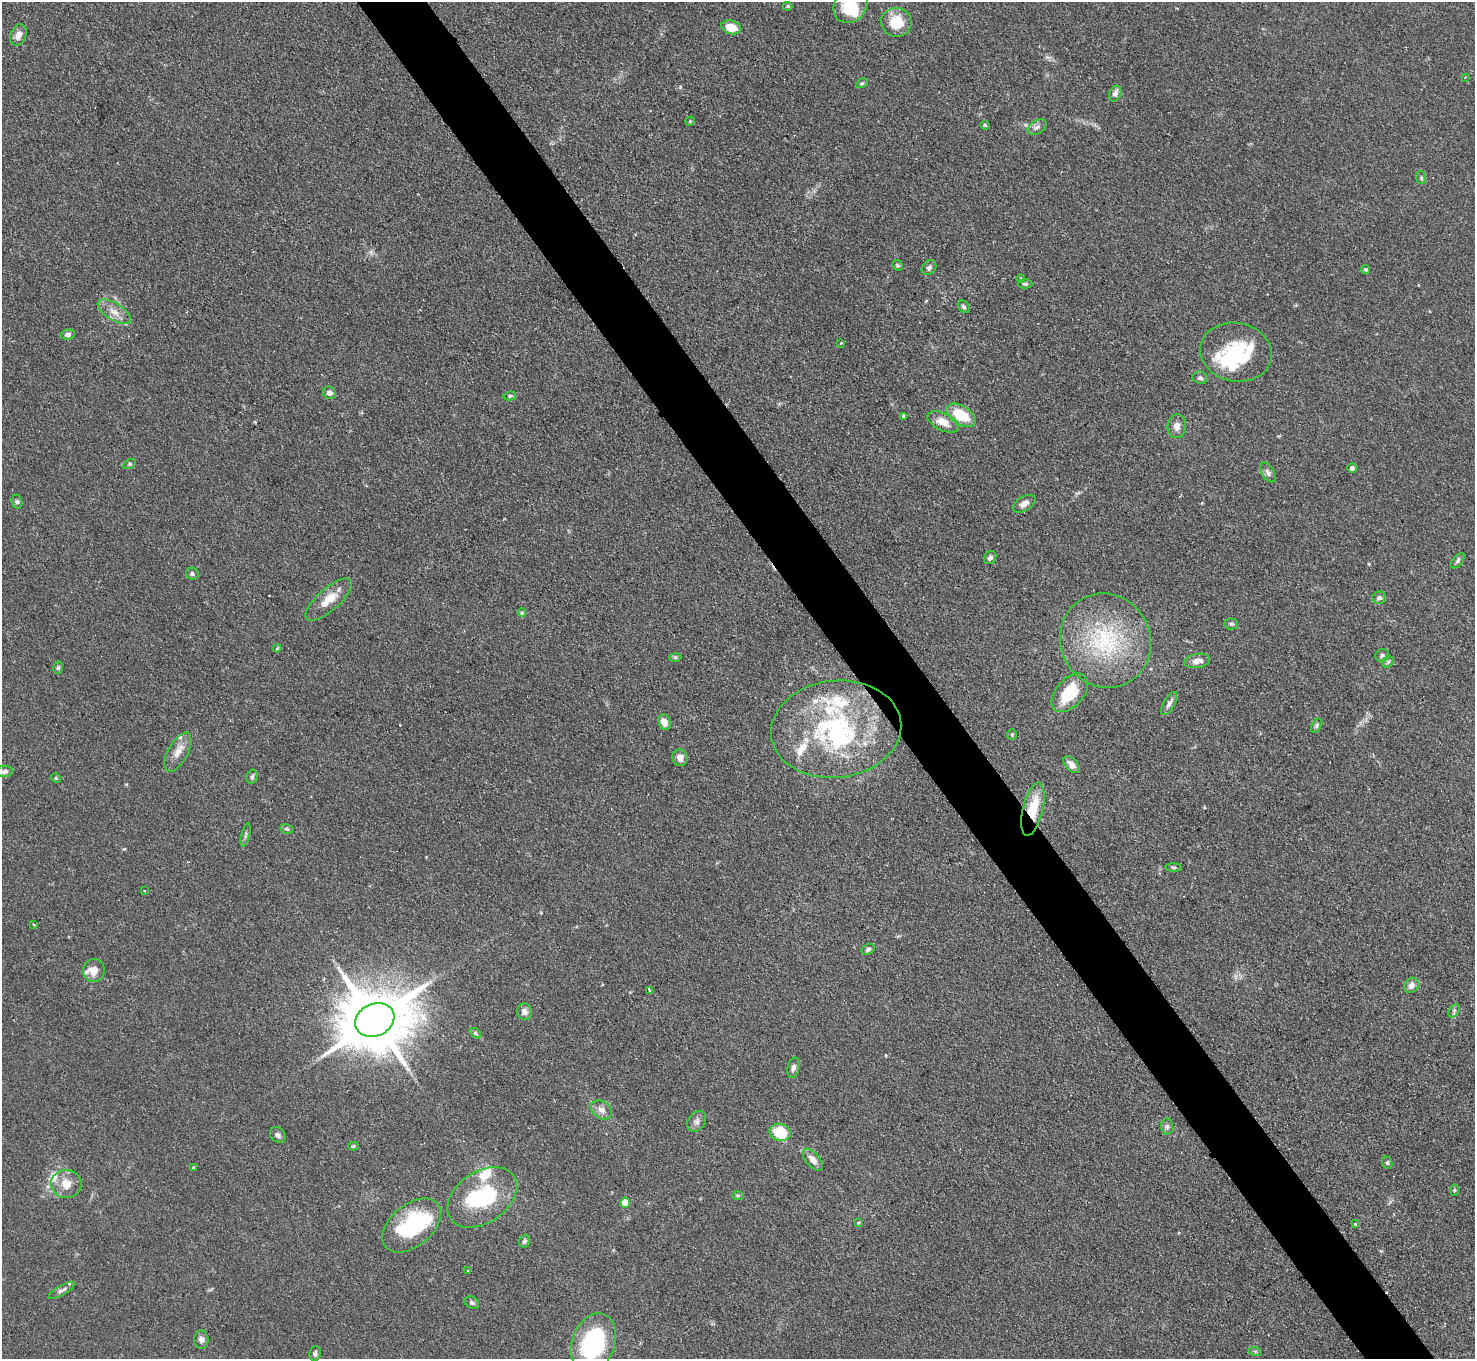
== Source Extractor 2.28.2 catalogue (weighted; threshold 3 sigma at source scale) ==
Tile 6 of 4 x 4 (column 2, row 2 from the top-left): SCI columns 1475-2947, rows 3015-4371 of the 5895 x 5888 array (HDU 1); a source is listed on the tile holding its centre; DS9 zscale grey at full resolution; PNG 1477 x 1361 px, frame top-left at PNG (2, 2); each listed source drawn as its Kron ellipse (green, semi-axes under 4 px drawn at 4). Shown black and unused: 5% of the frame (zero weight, under 2 of 3 exposures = <1% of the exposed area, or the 3 px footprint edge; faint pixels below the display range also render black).
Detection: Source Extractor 2.28.2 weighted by HDU 2 'WHT'; one run over the whole footprint, this tile lists its part. Background 0.0825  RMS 0.0059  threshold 0.0266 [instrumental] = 3 sigma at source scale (4.5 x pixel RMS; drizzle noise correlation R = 1.50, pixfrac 1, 0.05/0.05 arcsec/px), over >= 5 px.
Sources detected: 117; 4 inside a brighter object's white glare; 2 cosmic-ray / hot-pixel residue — neither listed nor drawn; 11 inside a brighter listed object's ellipse — not listed separately; the other 100 listed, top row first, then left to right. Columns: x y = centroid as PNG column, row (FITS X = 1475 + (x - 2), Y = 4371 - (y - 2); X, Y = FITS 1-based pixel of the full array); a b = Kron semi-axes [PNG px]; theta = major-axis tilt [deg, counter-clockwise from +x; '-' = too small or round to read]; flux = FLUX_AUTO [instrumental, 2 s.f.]
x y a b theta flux
850 5 19 16 53 17
788 6 5 4 - 0.78
896 22 15 14 - 16
731 27 10 6 -15 9.6
18 35 11 8 68 3.9
1465 77 3 3 - 0.55
862 83 6 4 28 0.94
1115 94 8 6 67 2.7
690 121 4 3 - 0.56
985 125 4 4 - 0.75
1037 127 10 6 32 2.3
1421 178 6 5 - 0.98
897 265 5 5 - 1
929 268 8 6 48 1.9
1365 269 4 4 - 0.95
1021 279 4 3 - 0.81
1025 284 7 4 -1 1.1
964 307 7 5 -53 1.3
114 312 19 8 -32 6.1
68 335 7 5 7 1.9
840 344 3 3 - 2.6
1236 352 36 29 -11 33
1200 378 8 6 -15 1.5
329 393 7 6 - 2.8
510 396 6 4 10 0.94
961 415 16 9 -32 20
904 416 4 3 - 1.1
943 422 17 8 -27 7.3
1177 426 12 9 84 3.9
130 464 7 4 28 1
1352 468 5 4 - 2
1268 472 11 6 -58 2.2
17 502 7 5 -74 1.1
1024 504 12 7 29 3.7
990 558 7 5 58 1.7
1458 561 9 5 50 1.4
192 574 6 6 - 1.5
1379 598 7 6 - 1.7
329 600 29 11 41 11
522 613 4 3 - 0.8
1231 624 7 5 -2 1.1
1105 641 48 45 -64 66
277 648 4 3 - 0.58
1382 655 7 6 - 1.3
675 657 6 4 -1 0.88
1197 661 13 7 10 4
1388 662 6 5 - 1
58 668 6 5 - 1
1070 693 22 13 48 24
1169 704 13 5 60 2.1
664 722 8 6 -69 4.4
1317 725 7 4 57 1.2
836 729 65 48 6 93
1012 734 5 4 - 0.76
178 752 21 10 62 6.1
680 758 8 7 - 3.8
1072 765 10 6 -46 4.2
4 771 8 6 5 1.7
252 777 7 5 74 1.2
56 778 5 4 - 0.68
1033 809 27 10 77 21
287 829 6 5 - 1.1
245 835 12 3 76 1.3
1174 867 8 4 -1 0.91
145 891 2 2 - 0.47
34 924 4 2 - 0.57
868 949 7 4 31 1.4
94 970 12 10 72 5.9
1411 985 8 7 - 3.7
649 990 4 3 - 2.2
1454 1011 7 4 57 1.2
524 1012 8 7 - 3.5
375 1020 20 16 25 4900
475 1033 6 4 -38 1
793 1068 10 6 75 2.3
601 1110 11 8 -32 3.7
697 1121 11 8 53 2.7
1167 1127 8 6 88 1.7
780 1132 10 8 -14 24
278 1135 9 7 -47 1.8
353 1146 5 4 - 0.79
813 1160 13 7 -49 4.6
1387 1163 6 5 - 0.96
193 1167 3 3 - 0.81
66 1184 15 14 - 8.1
1454 1190 6 4 88 0.72
738 1196 6 4 1 0.75
482 1197 38 25 35 44
625 1203 5 5 - 12
859 1223 3 3 - 1.2
1355 1224 3 3 - 1.6
412 1225 34 21 40 46
524 1241 6 5 - 1.3
468 1270 3 2 - 0.71
61 1290 15 5 29 1.9
472 1303 7 5 -31 1.4
201 1340 9 7 -89 2.3
593 1343 31 21 70 63
1255 1351 6 4 -18 0.89
315 1353 7 6 - 1.7
Overlapping masked pixels (flux is a lower limit): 1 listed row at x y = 1033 809
Isophote crosses this tile's border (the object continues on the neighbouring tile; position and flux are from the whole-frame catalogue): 2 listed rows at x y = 850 5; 593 1343